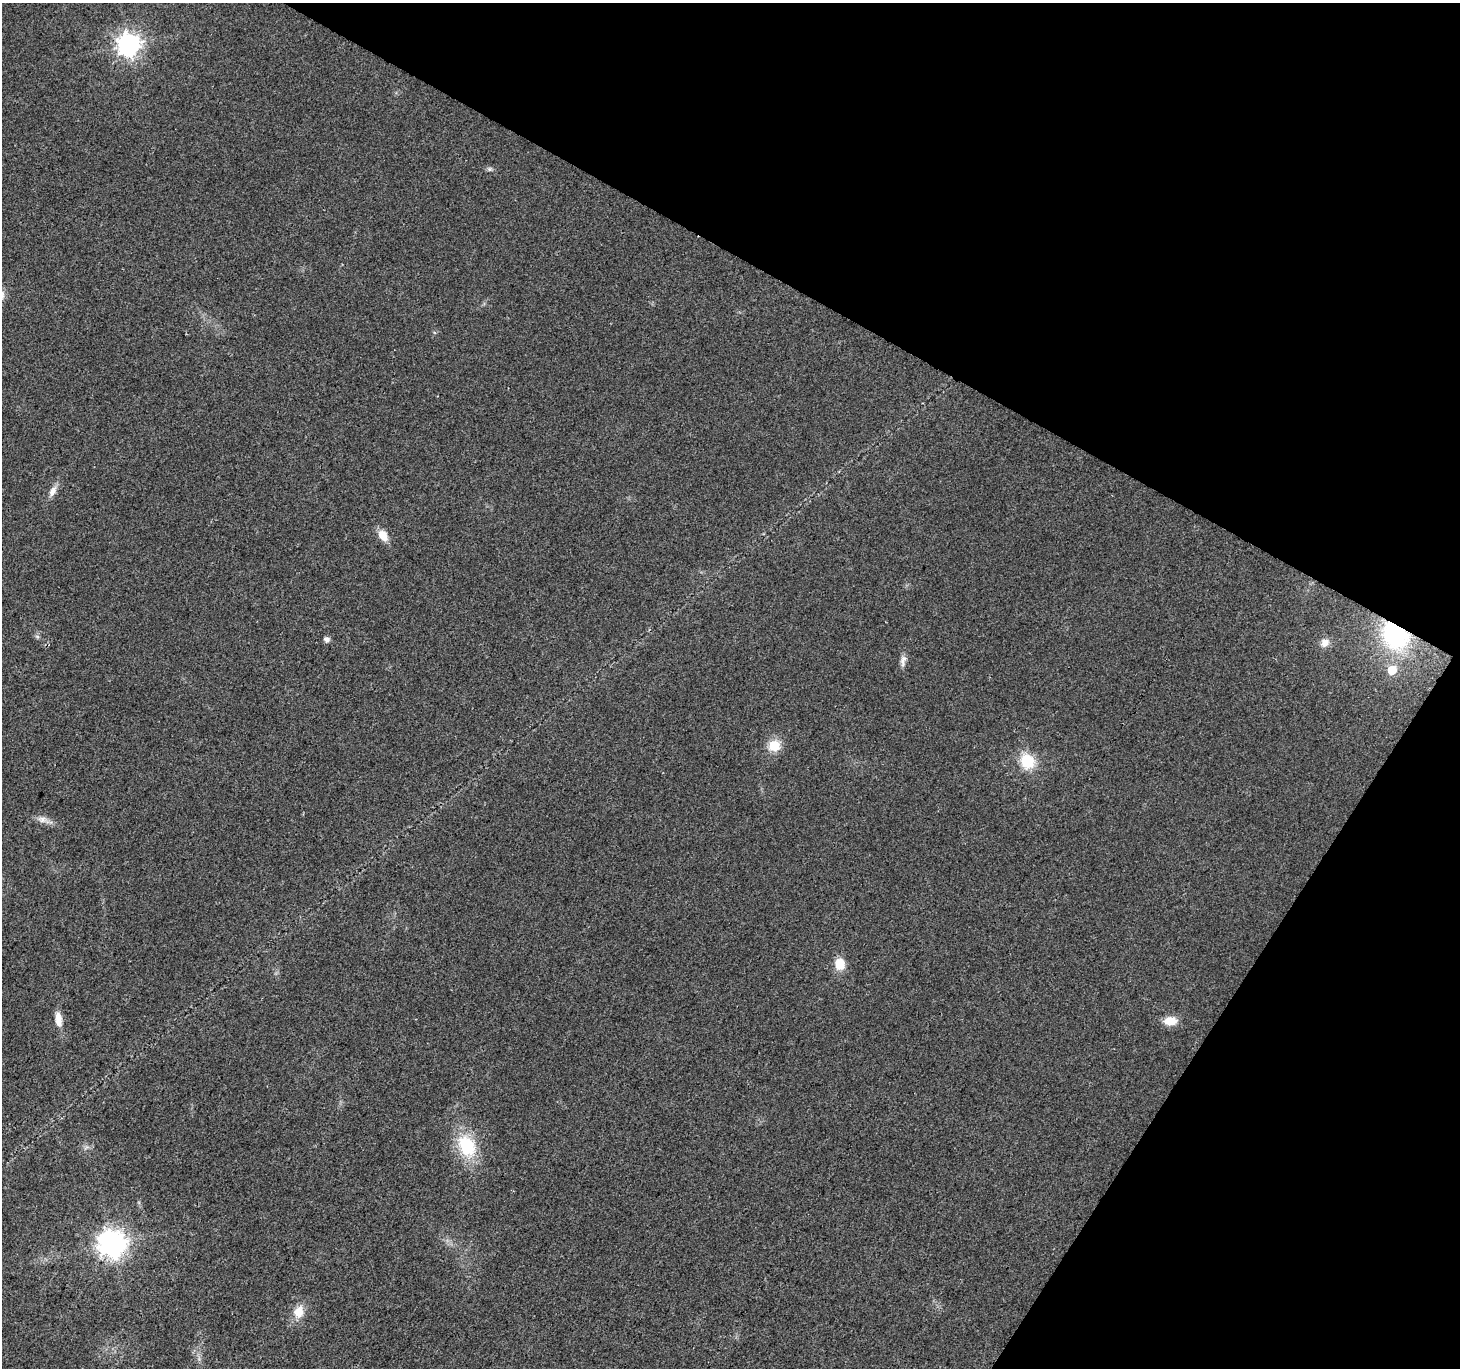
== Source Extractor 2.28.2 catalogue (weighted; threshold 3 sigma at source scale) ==
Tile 8 of 4 x 4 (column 4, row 2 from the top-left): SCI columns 4381-5838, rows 2994-4359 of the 5838 x 5918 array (HDU 1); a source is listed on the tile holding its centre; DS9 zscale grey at full resolution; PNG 1462 x 1370 px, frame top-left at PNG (2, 3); no overlay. Shown black and unused: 28% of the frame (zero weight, under 2 of 3 exposures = <1% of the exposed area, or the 3 px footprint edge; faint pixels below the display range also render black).
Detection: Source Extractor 2.28.2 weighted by HDU 2 'WHT'; one run over the whole footprint, this tile lists its part. Background 0.023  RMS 0.0079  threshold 0.0354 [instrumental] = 3 sigma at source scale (4.5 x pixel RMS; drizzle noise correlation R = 1.50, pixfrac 1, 0.0396/0.0396 arcsec/px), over >= 5 px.
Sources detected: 18; all 18 listed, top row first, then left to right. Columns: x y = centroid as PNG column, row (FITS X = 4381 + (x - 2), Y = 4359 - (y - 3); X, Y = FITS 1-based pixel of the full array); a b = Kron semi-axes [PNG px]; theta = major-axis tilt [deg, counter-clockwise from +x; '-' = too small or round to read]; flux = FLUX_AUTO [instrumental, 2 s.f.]
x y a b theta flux
129 45 9 8 - 530
489 169 7 5 21 1.6
53 491 14 8 64 5.1
383 535 13 9 -55 9.5
1395 635 27 22 -45 87
327 639 5 5 - 3.9
1325 642 11 9 45 5.1
903 660 17 6 82 4.1
1392 670 6 6 - 20
774 745 13 11 9 15
1027 761 17 14 -56 25
42 819 12 9 -11 4.8
840 964 12 11 - 13
58 1019 19 8 -82 8.2
1170 1021 13 8 3 14
467 1146 23 16 -61 43
112 1244 9 9 - 870
299 1312 16 12 72 11
Overlapping masked pixels (flux is a lower limit): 1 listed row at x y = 1395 635